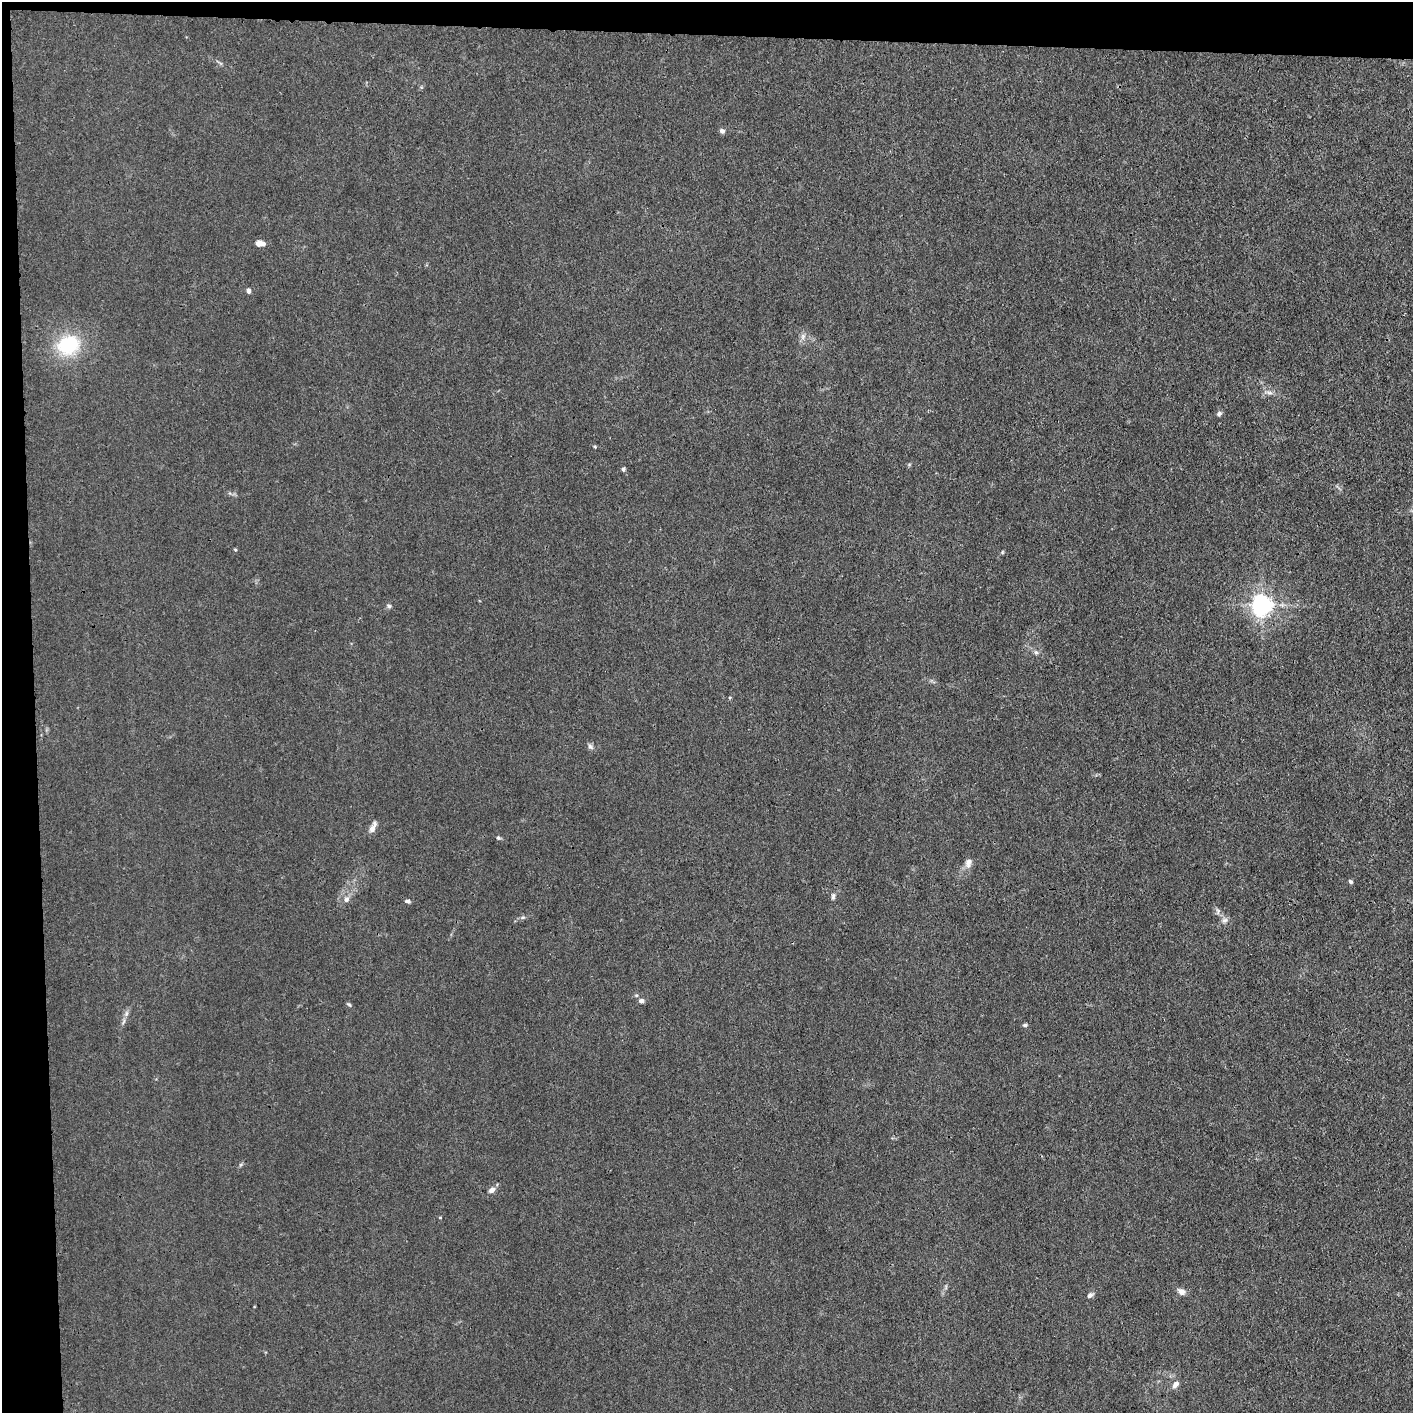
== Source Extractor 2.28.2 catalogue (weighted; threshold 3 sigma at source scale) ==
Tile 1 of 3 x 3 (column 1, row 1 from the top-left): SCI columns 12-1422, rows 2823-4233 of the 4257 x 4233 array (HDU 1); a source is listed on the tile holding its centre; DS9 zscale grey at full resolution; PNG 1415 x 1415 px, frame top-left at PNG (2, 2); no overlay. Shown black and unused: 5% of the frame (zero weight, under 3 of 4 exposures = <1% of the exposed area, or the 3 px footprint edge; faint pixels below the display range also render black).
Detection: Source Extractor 2.28.2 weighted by HDU 2 'WHT'; one run over the whole footprint, this tile lists its part. Background 0.0296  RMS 0.0053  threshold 0.0237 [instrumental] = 3 sigma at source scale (4.5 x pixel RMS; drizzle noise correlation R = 1.50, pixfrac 1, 0.05/0.05 arcsec/px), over >= 5 px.
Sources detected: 33; all 33 listed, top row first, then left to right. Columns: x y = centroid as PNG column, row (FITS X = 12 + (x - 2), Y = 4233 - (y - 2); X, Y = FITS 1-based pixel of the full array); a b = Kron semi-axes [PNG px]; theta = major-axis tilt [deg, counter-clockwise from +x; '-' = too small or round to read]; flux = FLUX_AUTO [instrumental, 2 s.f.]
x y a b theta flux
722 131 6 5 - 1.6
260 243 10 6 -4 3.4
248 291 5 4 - 2.4
803 336 9 6 84 1.9
68 345 27 21 18 30
1269 392 11 4 -5 1.7
1219 414 7 5 51 1.3
595 447 5 3 - 0.53
623 469 5 4 - 1
235 550 5 3 - 0.51
1262 605 7 6 - 320
389 606 6 5 - 0.96
1036 652 6 5 - 1.1
590 746 9 6 -45 1.4
372 829 13 8 63 2.8
498 838 6 5 - 0.83
968 863 13 8 76 2.8
1350 882 5 4 - 0.91
833 896 8 5 89 1.1
346 899 8 7 - 2.1
408 901 8 4 -5 1.1
523 917 6 4 18 0.85
1225 920 9 6 15 1.7
641 1001 7 6 - 1.4
349 1005 6 4 -31 0.74
126 1013 9 4 82 1.4
1025 1025 6 4 0 0.98
492 1190 8 6 35 2.2
440 1217 5 3 - 0.41
1181 1292 9 7 -25 2.9
1090 1295 7 5 31 1.6
254 1307 3 2 - 0.53
1175 1384 9 6 53 2.8